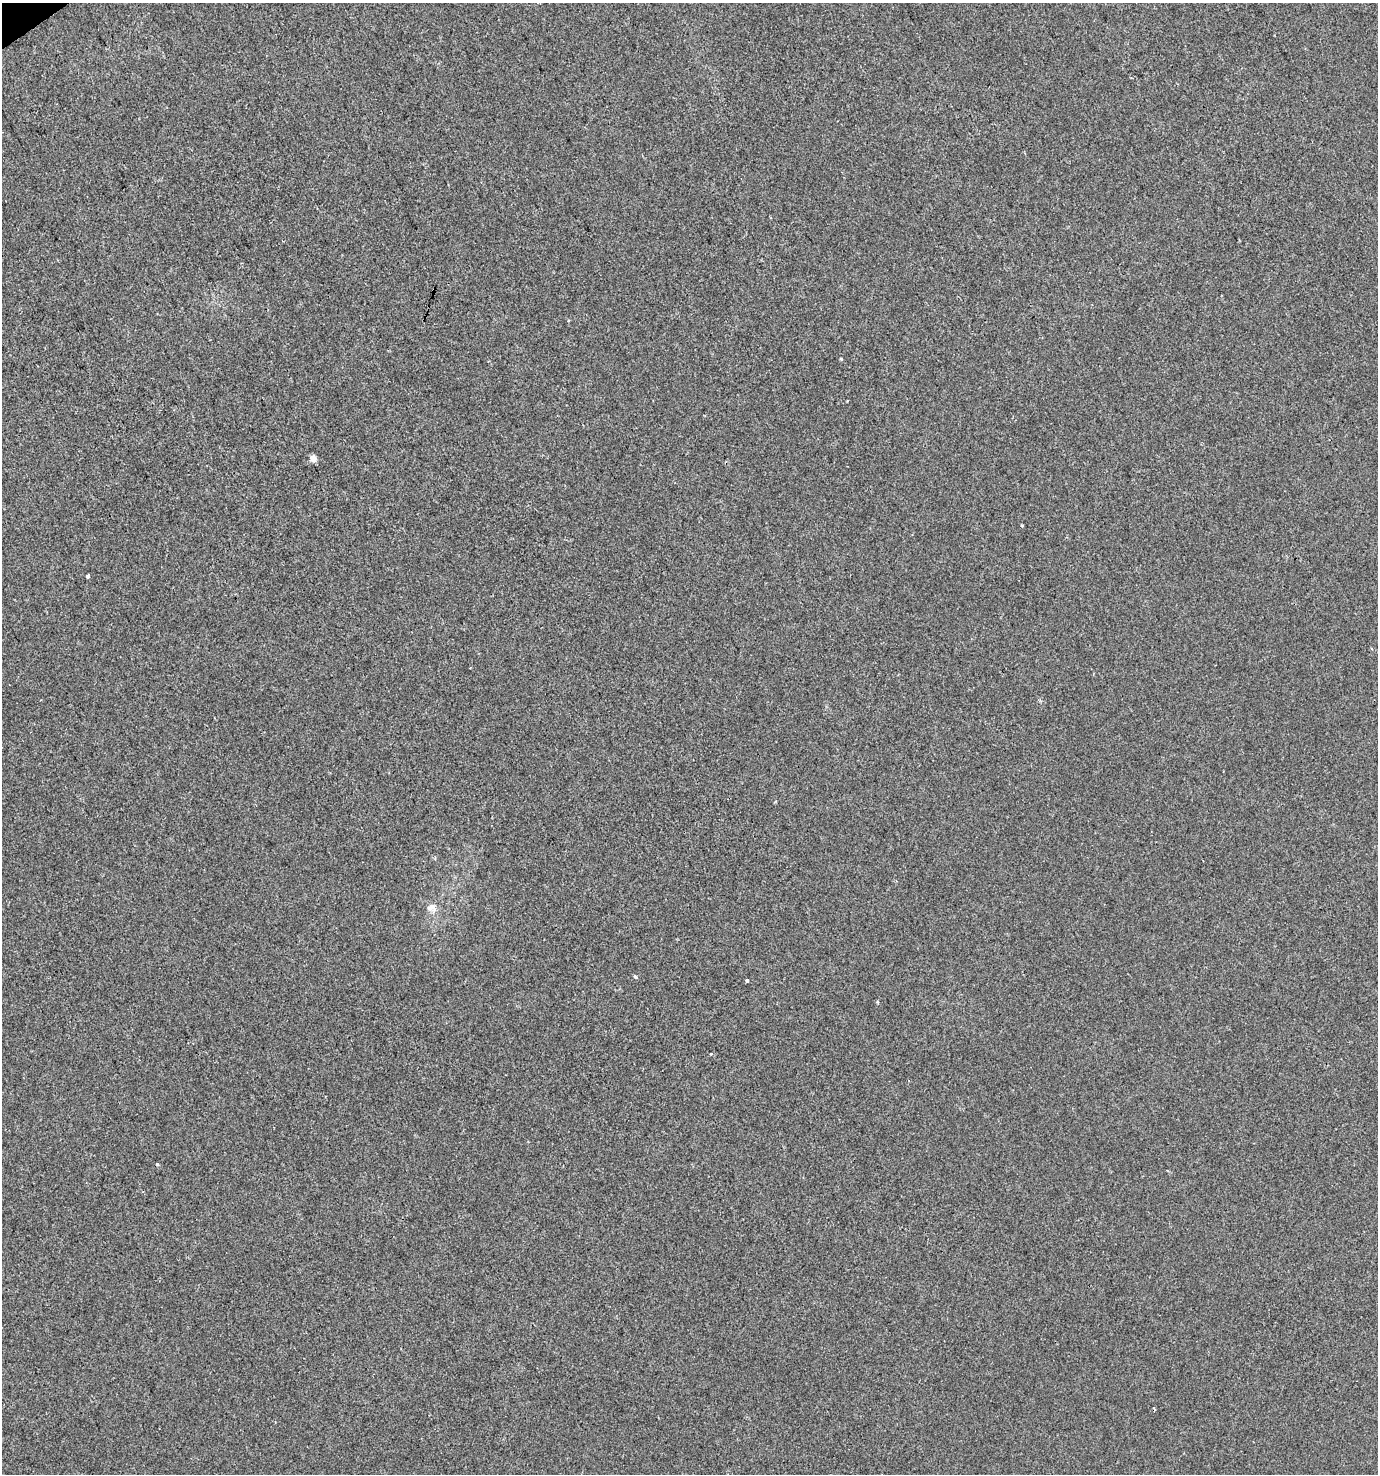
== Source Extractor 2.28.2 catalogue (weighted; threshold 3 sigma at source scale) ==
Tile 11 of 4 x 4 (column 3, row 3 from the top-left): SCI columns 2872-4247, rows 1476-2947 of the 5803 x 5892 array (HDU 1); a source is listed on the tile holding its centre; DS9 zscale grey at full resolution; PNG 1380 x 1476 px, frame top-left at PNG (2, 3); no overlay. Shown black and unused: <1% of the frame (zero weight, under 2 of 3 exposures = <1% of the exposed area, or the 3 px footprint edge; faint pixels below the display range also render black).
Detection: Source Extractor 2.28.2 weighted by HDU 2 'WHT'; one run over the whole footprint, this tile lists its part. Background 5.08e-05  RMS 0.0042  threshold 0.0189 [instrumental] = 3 sigma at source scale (4.5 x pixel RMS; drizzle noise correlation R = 1.50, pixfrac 1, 0.0396/0.0396 arcsec/px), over >= 5 px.
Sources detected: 10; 1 cosmic-ray / hot-pixel residue — not listed; the other 9 listed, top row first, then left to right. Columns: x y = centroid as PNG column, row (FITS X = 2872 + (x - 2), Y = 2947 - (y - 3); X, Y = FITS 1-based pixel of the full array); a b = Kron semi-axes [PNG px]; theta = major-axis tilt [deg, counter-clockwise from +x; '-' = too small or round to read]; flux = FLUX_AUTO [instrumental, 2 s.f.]
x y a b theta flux
841 359 3 3 - 0.52
847 401 3 2 - 0.37
313 459 5 4 - 4.9
1022 526 3 3 - 0.94
87 576 4 3 - 3.4
430 908 13 9 30 2.6
636 977 4 3 - 2.5
747 981 3 3 - 1.2
157 1165 3 3 - 4.8